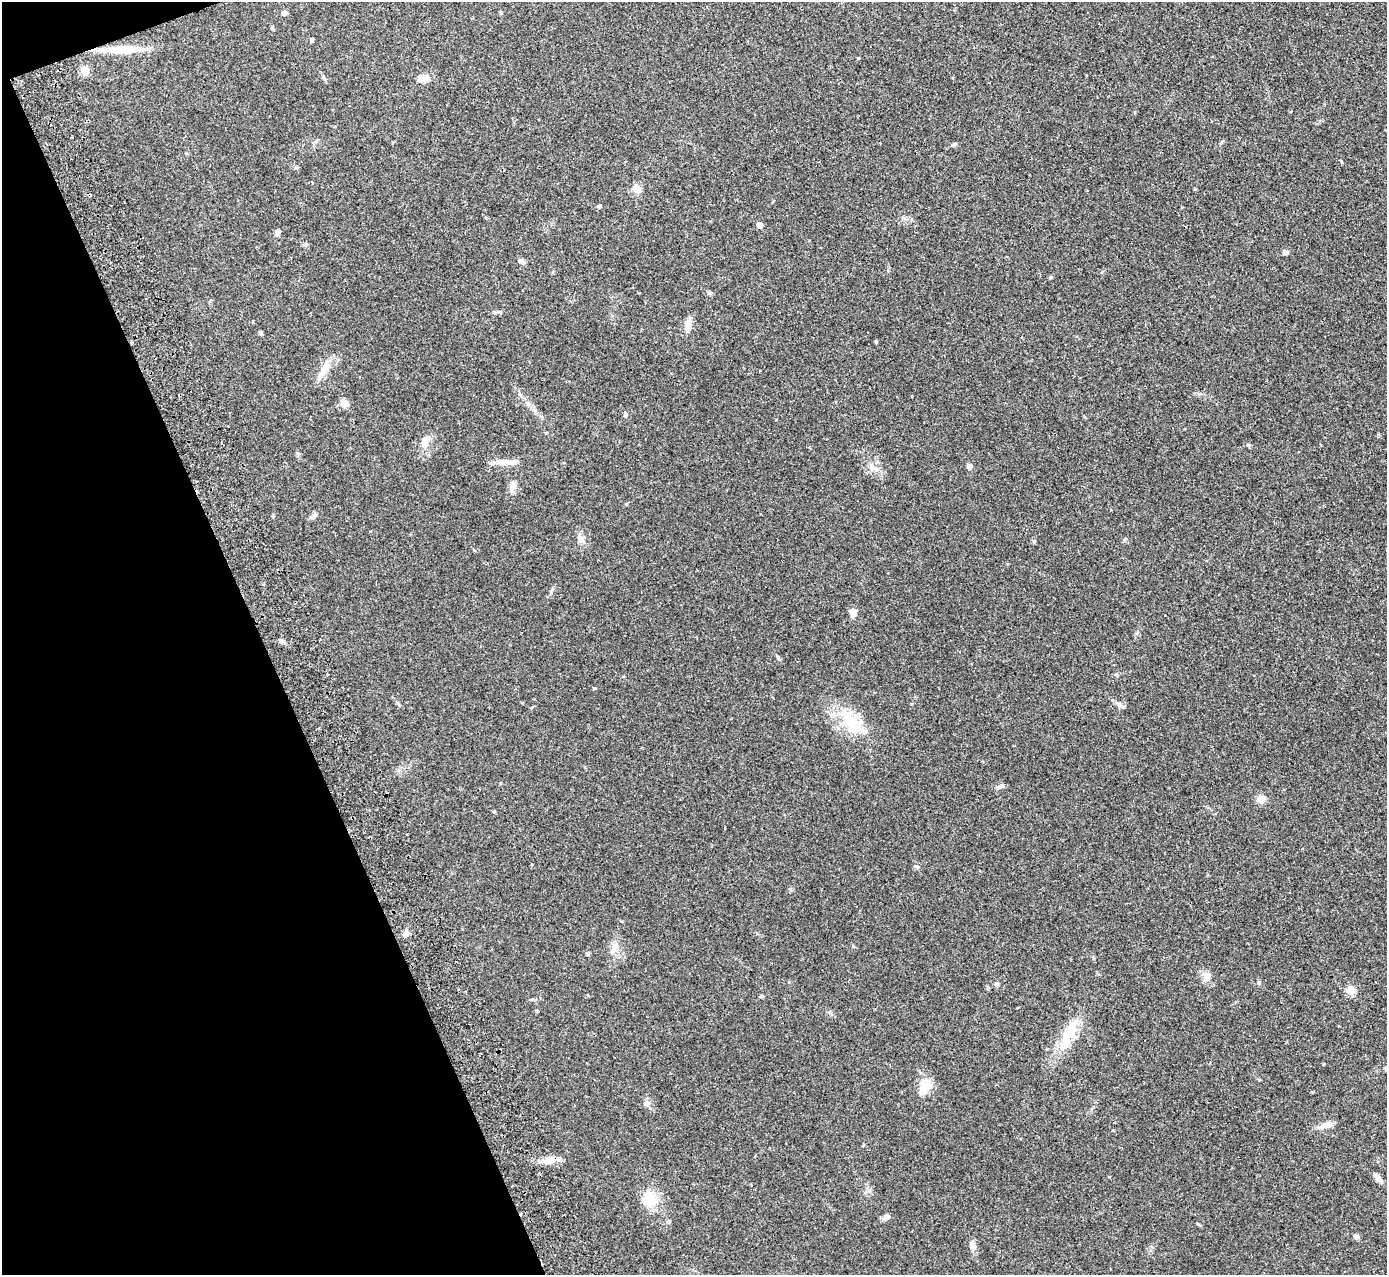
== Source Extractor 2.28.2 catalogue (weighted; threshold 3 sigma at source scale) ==
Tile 5 of 4 x 4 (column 1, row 2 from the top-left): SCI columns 56-1440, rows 2725-3997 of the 5648 x 5578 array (HDU 1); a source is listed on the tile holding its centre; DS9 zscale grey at full resolution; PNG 1389 x 1277 px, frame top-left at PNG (2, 2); no overlay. Shown black and unused: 19% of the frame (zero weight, under 2 of 3 exposures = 3% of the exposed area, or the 3 px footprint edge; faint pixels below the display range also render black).
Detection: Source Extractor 2.28.2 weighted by HDU 2 'WHT'; one run over the whole footprint, this tile lists its part. Background 0.096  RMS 0.006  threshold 0.027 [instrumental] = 3 sigma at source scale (4.5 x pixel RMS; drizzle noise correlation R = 1.50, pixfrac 1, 0.05/0.05 arcsec/px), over >= 5 px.
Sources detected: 65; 2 cosmic-ray / hot-pixel residue — not listed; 1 inside a brighter listed object's ellipse — not listed separately; the other 62 listed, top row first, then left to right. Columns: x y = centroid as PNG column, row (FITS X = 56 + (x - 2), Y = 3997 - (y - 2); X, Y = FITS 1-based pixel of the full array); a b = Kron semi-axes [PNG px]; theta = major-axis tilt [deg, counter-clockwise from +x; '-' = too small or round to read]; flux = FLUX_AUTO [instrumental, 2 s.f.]
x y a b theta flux
284 13 5 4 - 2.6
272 27 5 4 - 0.69
311 40 6 4 -61 0.81
124 49 46 9 1 15
858 58 4 3 - 0.52
85 71 5 5 - 18
323 77 7 4 -71 0.86
423 78 10 7 6 7
953 145 8 3 19 0.91
637 189 10 8 -33 4.6
599 206 4 4 - 1.2
759 225 5 4 - 5.3
277 232 6 5 - 2.7
1285 252 8 5 11 1.3
521 261 8 6 -15 1.8
709 293 6 5 - 1
688 324 16 9 81 4.5
876 342 5 4 - 0.54
323 370 28 8 61 6.7
344 403 11 9 -52 3.8
625 415 6 5 - 0.91
425 442 16 10 75 5.5
1248 445 5 4 - 0.83
504 462 24 8 2 5.4
969 466 4 4 - 4.5
872 467 12 7 -52 3.4
512 488 15 6 86 2.8
313 516 10 6 45 1.9
581 538 9 7 74 2.2
1125 539 6 4 45 0.78
1034 541 6 3 19 0.65
853 613 11 8 -81 3
594 688 4 3 - 0.59
1119 704 12 6 -40 2.2
850 720 44 18 -49 24
1000 786 12 5 27 1.5
1261 799 5 5 - 18
494 811 5 3 - 0.51
917 867 6 4 -19 0.75
405 934 9 7 45 2.6
615 946 11 5 71 2.9
588 953 4 4 - 1.1
1206 977 14 10 79 4.1
1259 982 6 3 18 0.63
997 984 5 5 - 1.5
1351 991 5 5 - 20
537 1011 4 3 - 0.62
830 1012 6 4 73 0.86
1069 1034 42 13 64 18
925 1087 19 11 44 9.6
1312 1092 4 3 - 0.4
646 1103 8 7 - 2.1
1326 1125 20 7 13 3.8
863 1145 5 3 - 0.49
551 1160 22 7 11 6.8
1378 1178 15 5 -45 3
751 1185 4 3 - 0.41
649 1199 22 18 -58 13
886 1217 10 7 40 1.9
668 1222 6 4 -20 0.89
1356 1237 7 6 - 1.3
972 1245 12 7 -72 3.5
Overlapping masked pixels (flux is a lower limit): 2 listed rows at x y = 124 49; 551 1160
Unlisted compact peaks at least as high as the median listed source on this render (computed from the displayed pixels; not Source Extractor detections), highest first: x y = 778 658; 1195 189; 789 982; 762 996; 261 334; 551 592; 546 433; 280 640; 1323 1064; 305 245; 853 946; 1341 161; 903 218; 1109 1177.